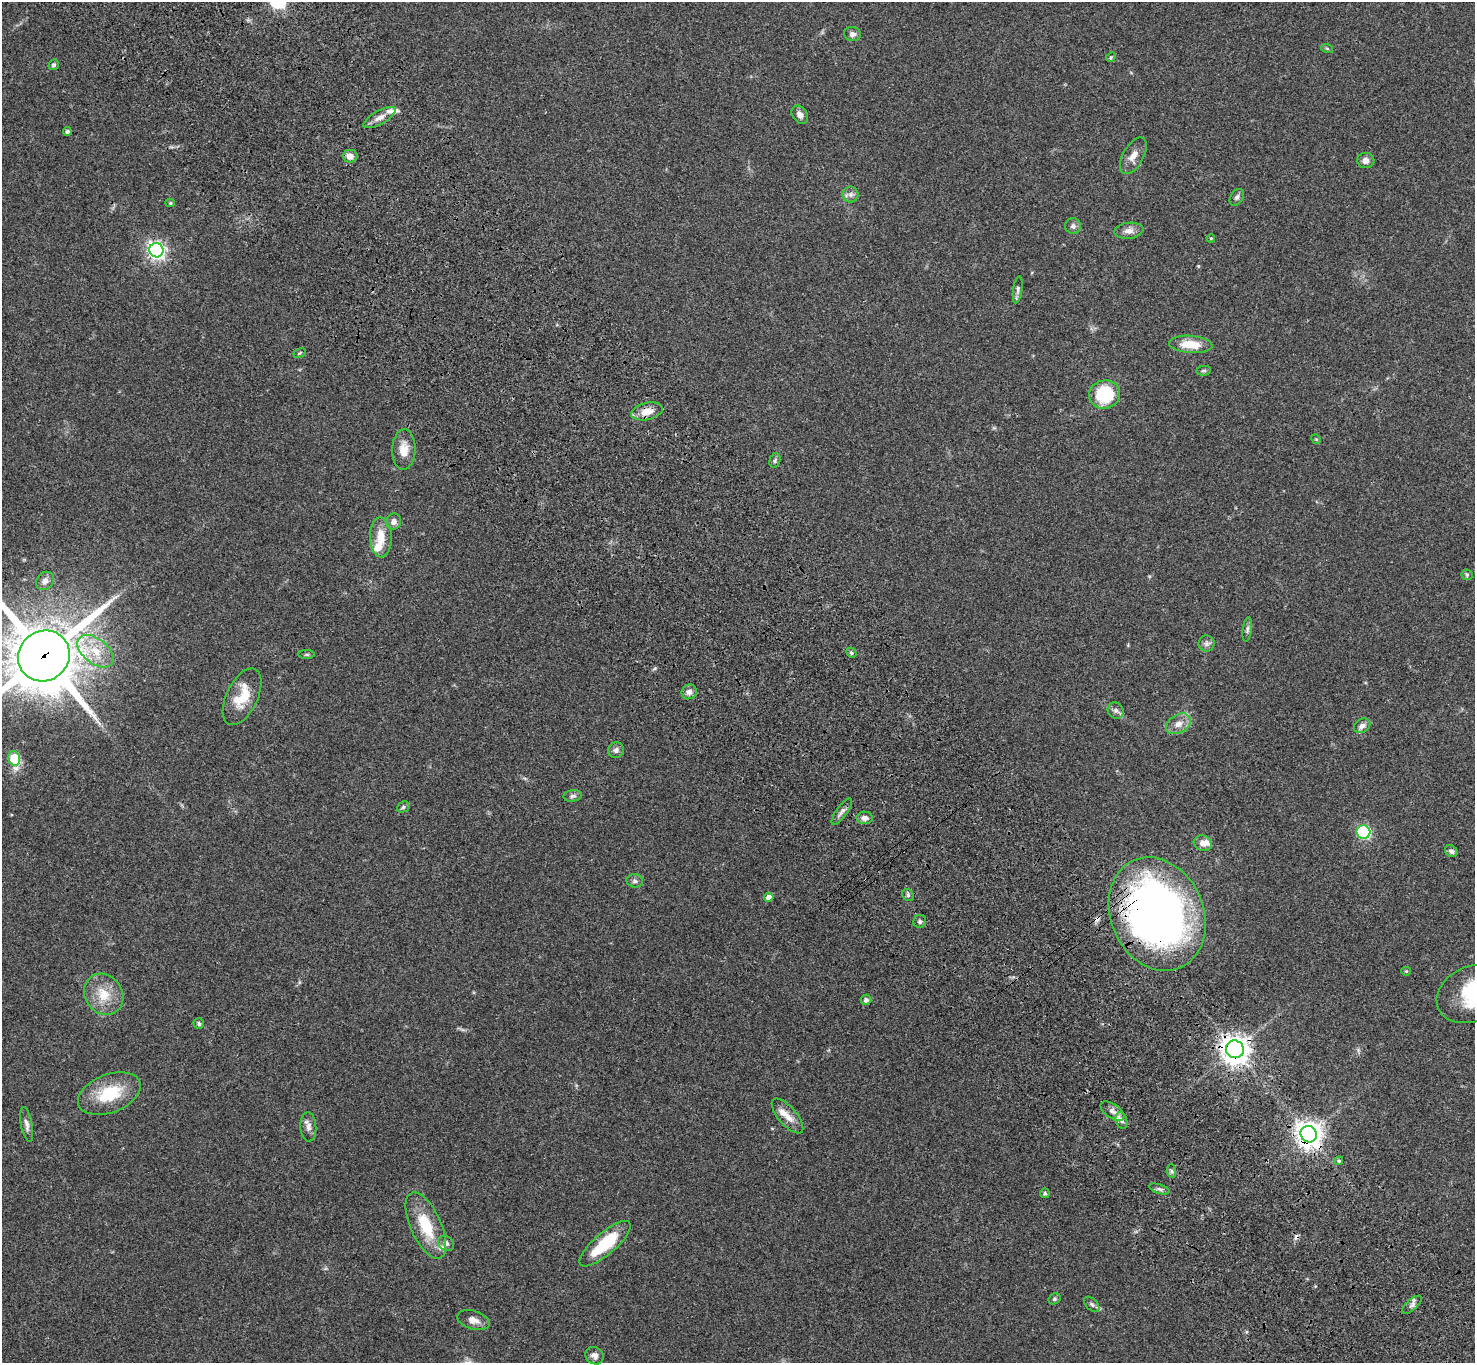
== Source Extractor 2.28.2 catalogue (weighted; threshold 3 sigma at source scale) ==
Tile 6 of 4 x 4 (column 2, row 2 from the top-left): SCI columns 1578-3050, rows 3106-4466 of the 6099 x 6072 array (HDU 1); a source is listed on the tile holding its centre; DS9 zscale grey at full resolution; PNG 1477 x 1365 px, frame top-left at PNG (2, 2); each listed source drawn as its Kron ellipse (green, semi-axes under 4 px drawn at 4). Shown black and unused: <1% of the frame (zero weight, under 3 of 4 exposures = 6% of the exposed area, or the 3 px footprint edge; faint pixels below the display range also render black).
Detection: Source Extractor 2.28.2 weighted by HDU 2 'WHT'; one run over the whole footprint, this tile lists its part. Background 0.0459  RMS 0.0051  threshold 0.0231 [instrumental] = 3 sigma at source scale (4.5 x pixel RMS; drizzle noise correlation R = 1.50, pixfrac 1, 0.05/0.05 arcsec/px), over >= 5 px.
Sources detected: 89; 2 inside a brighter object's white glare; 2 cosmic-ray / hot-pixel residue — neither listed nor drawn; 5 inside a brighter listed object's ellipse — not listed separately; the other 80 listed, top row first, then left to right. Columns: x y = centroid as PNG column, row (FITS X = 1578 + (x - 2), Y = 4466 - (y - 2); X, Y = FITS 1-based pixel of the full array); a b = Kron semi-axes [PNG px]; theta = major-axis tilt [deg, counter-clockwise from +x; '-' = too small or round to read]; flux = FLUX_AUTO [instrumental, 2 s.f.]
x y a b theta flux
852 34 8 7 - 1.7
1327 48 6 4 -19 0.6
1111 57 5 4 - 0.59
54 65 5 4 - 1.1
800 115 10 7 -54 2.7
379 117 18 6 29 3.7
67 131 4 4 - 1.2
350 156 7 6 - 3.5
1133 156 20 10 60 4.8
1366 160 8 7 - 2.6
850 195 8 8 - 1.9
1237 197 9 6 57 1.4
170 203 4 4 - 0.67
1073 226 8 8 - 1.7
1129 231 14 8 6 3.2
1211 238 4 3 - 0.38
156 250 7 7 - 190
1018 290 14 4 81 1.5
1191 344 22 8 -4 10
300 353 6 4 29 0.64
1203 371 7 4 6 0.81
1105 394 15 14 - 27
647 411 16 8 12 6.3
1316 439 5 4 - 0.51
404 449 20 11 88 7
775 460 7 5 73 1
394 522 8 7 - 2.3
381 537 20 11 -87 8.7
1467 575 5 5 - 0.72
45 581 10 8 47 2.7
1247 629 12 4 82 1.3
1207 644 8 8 - 1.8
95 651 21 12 -39 11
851 653 5 4 - 0.77
307 654 8 4 0 0.75
44 656 26 24 39 3400
689 692 8 7 - 2.1
242 697 30 15 64 14
1116 711 8 7 - 1.7
1178 724 13 9 30 4.5
1362 726 9 6 33 2.7
616 750 8 7 - 1.8
14 758 7 5 -75 22
573 796 9 5 8 1.5
403 807 6 5 - 1
842 811 16 5 54 2.2
865 818 8 6 -1 2.6
1363 832 7 6 - 55
1203 843 9 7 -19 3.5
1451 851 6 5 - 1.6
635 881 8 6 -7 1.5
908 895 6 5 - 1
769 897 4 4 - 2.9
1157 914 58 46 -66 320
920 921 7 6 - 1.2
1406 971 5 4 - 0.55
104 994 21 18 -55 12
1472 994 36 27 25 29
866 1000 5 5 - 1.5
199 1024 5 5 - 1
1235 1049 9 8 - 620
109 1094 33 19 21 21
1112 1111 14 7 -35 2.9
787 1116 21 9 -49 5.7
1122 1121 8 5 -72 1.6
27 1124 17 5 -79 2.4
308 1127 15 8 -86 2.8
1309 1134 8 8 - 540
1339 1161 4 4 - 0.64
1172 1171 7 4 -88 0.78
1159 1189 10 4 -18 1.3
1045 1193 5 4 - 0.82
426 1225 36 15 -66 19
446 1243 8 7 - 1.9
605 1244 32 11 41 24
1054 1299 6 5 - 0.86
1092 1304 9 5 -45 1.2
1412 1305 12 5 42 1.9
473 1320 17 9 -17 3.8
595 1356 9 8 - 2.5
Overlapping masked pixels (flux is a lower limit): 4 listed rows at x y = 44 656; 1157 914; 1235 1049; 1309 1134
Isophote crosses this tile's border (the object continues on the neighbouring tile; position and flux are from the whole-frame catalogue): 2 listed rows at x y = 44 656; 1472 994